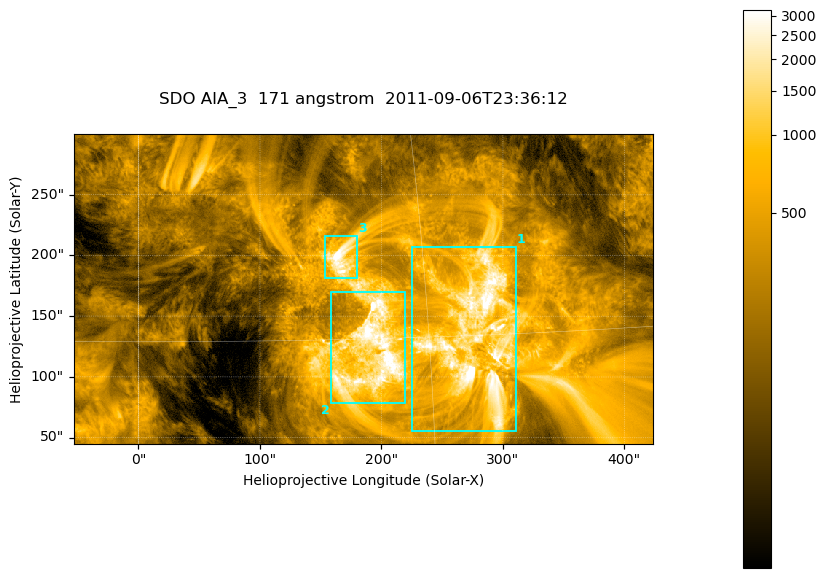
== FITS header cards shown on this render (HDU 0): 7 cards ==
TELESCOP= 'SDO     '           /
INSTRUME= 'AIA_3   '           /
WAVELNTH=                  171 /
WAVEUNIT= 'angstrom'           /
DATE-OBS= '2011-09-06T23:36:12.34' /
CTYPE1  = 'HPLN-TAN'           /
CTYPE2  = 'HPLT-TAN'           /

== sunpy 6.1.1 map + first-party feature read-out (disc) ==
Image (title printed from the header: SDO AIA_3  171 angstrom  2011-09-06T23:36:12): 795 x 425 px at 0.599 arcsec/px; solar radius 952 arcsec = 1588 px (partial field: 4.3% of the solar disc is inside the frame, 100% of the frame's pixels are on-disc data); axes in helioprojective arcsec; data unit not stated in the header (colour bar unlabelled)
Pointing: header CRPIX1/2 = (2050.96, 2049.84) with CRVAL1/2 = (0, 0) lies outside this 795 x 425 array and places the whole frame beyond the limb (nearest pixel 1.29 R_sun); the SolarSoft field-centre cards XCEN/YCEN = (185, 172.4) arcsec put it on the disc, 1733 arcsec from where CRPIX/CRVAL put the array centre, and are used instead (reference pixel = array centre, CRVAL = XCEN/YCEN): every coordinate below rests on XCEN/YCEN
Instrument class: DISC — disc imager (sunpy class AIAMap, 171 A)
Bright regions (active regions / flare kernels): reference = the on-disc median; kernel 7 px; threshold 5 sigma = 1168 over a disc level ~281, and >= 1.15x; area >= 337 px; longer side >= 5 px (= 3 arcsec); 3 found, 3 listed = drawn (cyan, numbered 1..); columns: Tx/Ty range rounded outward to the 2 arcsec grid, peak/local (2 s.f.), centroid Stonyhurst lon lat
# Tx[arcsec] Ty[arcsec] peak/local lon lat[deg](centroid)
1 224..312 54..208 15 +18 +15
2 158..220 78..170 17 +12 +14
3 152..180 180..216 15 +11 +19